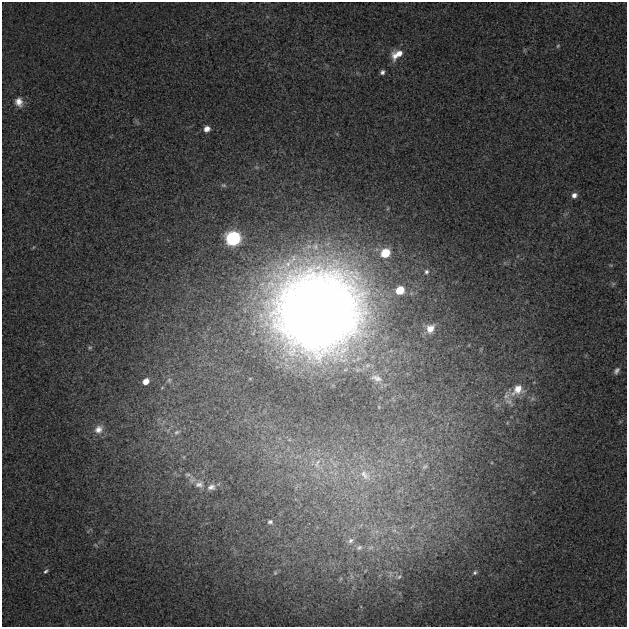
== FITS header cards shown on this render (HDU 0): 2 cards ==
NAXIS1  =                  625
NAXIS2  =                  625

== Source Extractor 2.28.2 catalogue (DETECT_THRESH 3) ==
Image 625 x 625 px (HDU 0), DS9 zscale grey, 1 PNG px = 1 image px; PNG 629 x 629 px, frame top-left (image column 1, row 625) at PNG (2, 2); no overlay
Background 0.0507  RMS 0.095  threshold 0.286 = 3 sigma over >= 5 px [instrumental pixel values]
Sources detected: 46; all 46 listed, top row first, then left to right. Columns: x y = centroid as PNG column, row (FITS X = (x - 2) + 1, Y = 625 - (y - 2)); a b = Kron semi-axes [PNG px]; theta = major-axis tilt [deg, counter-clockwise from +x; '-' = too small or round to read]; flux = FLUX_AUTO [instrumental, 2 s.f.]
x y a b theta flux
558 46 6 4 46 9
397 54 15 9 34 90
382 72 4 4 - 18
19 102 12 9 -67 56
207 129 6 5 - 46
223 185 7 5 -15 12
574 195 7 6 - 31
233 238 8 7 - 1600
34 247 5 3 - 5.9
385 253 7 6 - 240
426 272 8 6 88 20
613 284 6 6 - 11
400 290 7 6 - 190
318 311 93 87 10 8600
430 328 11 9 56 76
90 348 5 5 - 9.7
616 371 9 6 58 22
376 378 18 9 -16 60
169 380 8 6 53 18
146 381 6 5 - 61
518 390 20 14 37 130
507 395 16 10 65 58
509 402 16 9 -42 47
99 429 13 10 44 57
177 432 10 6 23 21
317 463 19 8 68 71
425 467 9 5 40 14
188 475 8 4 0 11
365 475 21 11 -45 110
199 484 14 10 3 52
211 487 12 8 17 39
270 522 6 5 - 16
412 526 12 5 45 28
394 530 11 8 -36 48
351 541 9 8 - 34
359 547 10 7 24 32
370 547 10 7 37 34
398 548 7 4 -71 14
46 571 7 4 40 13
365 571 5 3 - 6.2
475 572 7 5 30 14
275 573 5 4 - 8.5
390 574 12 8 -90 43
351 576 7 4 -70 14
399 577 11 7 16 30
340 579 6 4 70 9.5